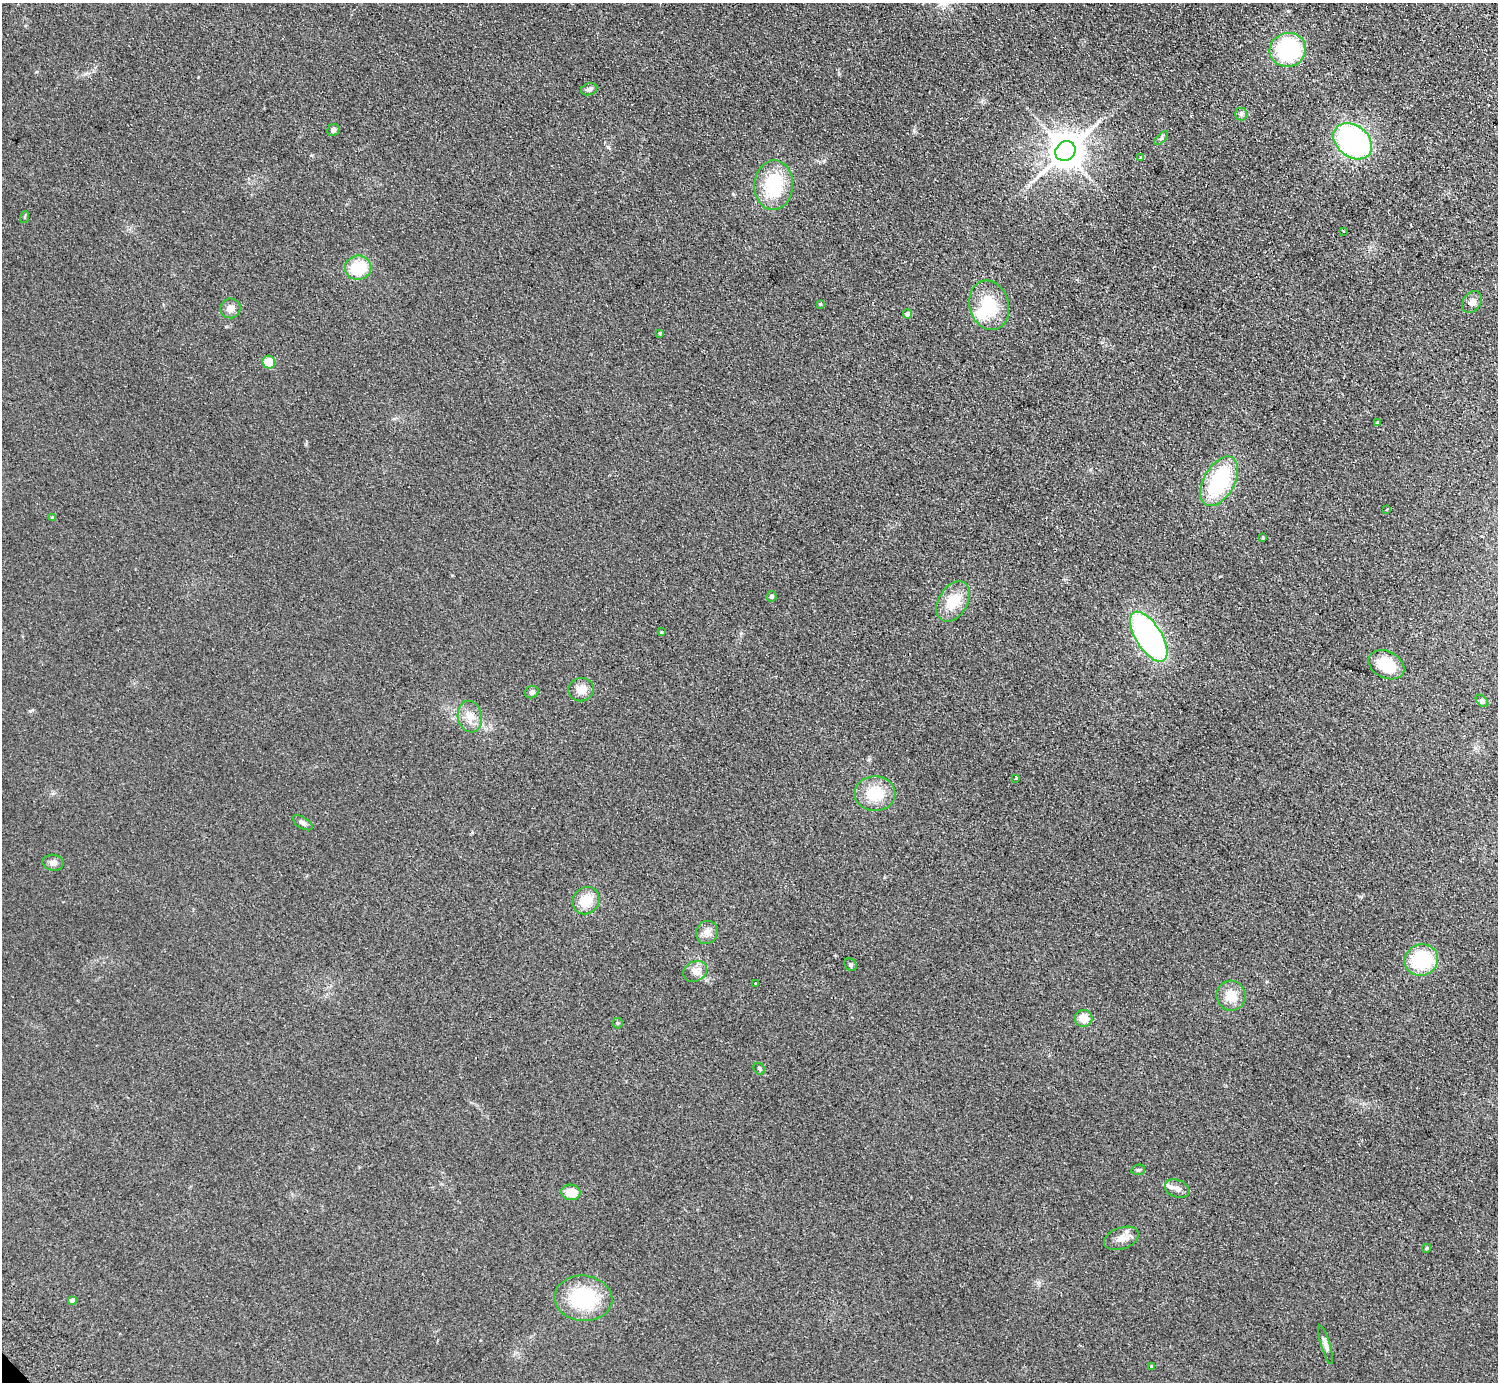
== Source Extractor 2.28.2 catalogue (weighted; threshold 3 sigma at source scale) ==
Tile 10 of 4 x 4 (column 2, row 3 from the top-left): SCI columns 1542-3037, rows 1582-2961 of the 6072 x 6064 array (HDU 1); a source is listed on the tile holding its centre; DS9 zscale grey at full resolution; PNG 1500 x 1384 px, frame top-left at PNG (2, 3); each listed source drawn as its Kron ellipse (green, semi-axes under 4 px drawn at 4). Shown black and unused: <1% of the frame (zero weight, under 2 of 3 exposures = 3% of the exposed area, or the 3 px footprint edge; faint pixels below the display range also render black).
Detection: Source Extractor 2.28.2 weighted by HDU 2 'WHT'; one run over the whole footprint, this tile lists its part. Background 0.115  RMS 0.011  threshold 0.0477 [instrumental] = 3 sigma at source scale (4.5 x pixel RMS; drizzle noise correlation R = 1.50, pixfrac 1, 0.05/0.05 arcsec/px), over >= 5 px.
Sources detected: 59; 1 inside a brighter object's white glare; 2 cosmic-ray / hot-pixel residue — neither listed nor drawn; the other 56 listed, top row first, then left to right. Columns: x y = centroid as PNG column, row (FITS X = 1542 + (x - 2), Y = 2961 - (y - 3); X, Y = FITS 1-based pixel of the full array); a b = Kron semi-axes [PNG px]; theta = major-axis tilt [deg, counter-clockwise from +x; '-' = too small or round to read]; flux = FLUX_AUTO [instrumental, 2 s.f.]
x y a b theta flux
1288 50 18 17 - 110
589 89 8 6 17 3
1241 114 6 6 - 2.6
333 130 6 5 - 3.4
1161 138 9 3 45 1.9
1353 141 21 15 -38 220
1065 151 10 9 - 2400
1141 157 3 3 - 4.8
774 185 25 19 87 60
25 217 6 3 71 1.2
1344 231 4 3 - 0.91
358 268 13 12 - 42
1472 302 12 9 55 5.1
820 304 3 3 - 1
989 305 25 19 -74 40
230 308 10 10 - 6.1
908 314 5 4 - 6.8
660 333 4 4 - 1.4
269 362 6 6 - 20
1377 422 3 3 - 0.93
1219 481 27 15 61 90
1387 509 3 3 - 4.4
52 518 4 4 - 1.9
1263 538 4 3 - 1.1
771 596 5 5 - 2.7
953 601 22 14 59 27
661 632 3 3 - 3.1
1149 637 28 13 -58 280
1386 665 19 13 -27 36
581 690 13 11 7 9.6
532 692 7 6 - 3.1
1482 701 7 4 -45 2.1
470 717 16 12 -78 13
1016 778 3 3 - 5.9
875 794 20 17 1 32
303 823 11 5 -32 3.2
53 863 10 8 -10 4.4
586 901 14 13 - 20
707 932 12 10 66 7.3
1421 960 17 15 23 63
850 965 7 5 -44 2.3
695 971 12 10 28 9.2
755 983 2 2 - 0.85
1231 996 15 14 - 17
1084 1018 9 8 - 12
618 1023 5 5 - 1.2
759 1069 6 5 - 1.8
1138 1170 7 5 13 1.9
1177 1189 13 8 -22 6.5
571 1192 9 7 -8 16
1121 1238 18 10 19 9.7
1427 1248 4 3 - 1.6
583 1298 29 22 -5 69
72 1301 4 4 - 8.2
1325 1345 20 4 -73 4.4
1151 1366 3 2 - 0.82
Unlisted compact peaks at least as high as the median listed source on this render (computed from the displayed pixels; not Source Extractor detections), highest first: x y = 30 711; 733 194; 869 759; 914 130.